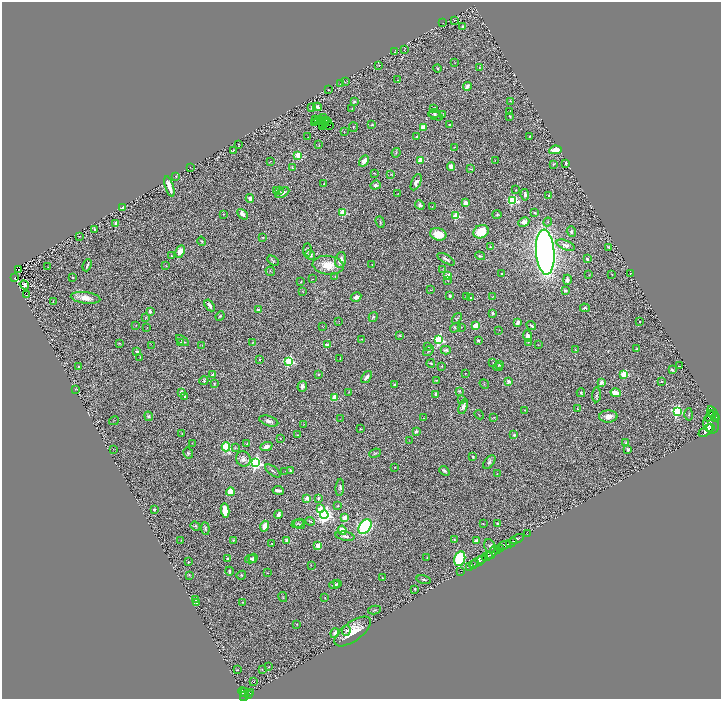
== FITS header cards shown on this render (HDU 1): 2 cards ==
NAXIS1  =                 1438
NAXIS2  =                 1393

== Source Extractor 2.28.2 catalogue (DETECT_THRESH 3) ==
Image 1438 x 1393 px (HDU 1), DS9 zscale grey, zoomed out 1/2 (1 PNG px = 2 x 2 image px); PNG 723 x 701 px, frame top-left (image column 2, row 1393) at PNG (2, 2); each listed source drawn as its Kron ellipse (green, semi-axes under 4 px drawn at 4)
Background 0.779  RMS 0.069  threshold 0.206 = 3 sigma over >= 5 px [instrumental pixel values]
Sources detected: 375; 28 cannot appear on this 1/2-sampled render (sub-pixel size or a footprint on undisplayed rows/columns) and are neither listed nor drawn; the other 347 listed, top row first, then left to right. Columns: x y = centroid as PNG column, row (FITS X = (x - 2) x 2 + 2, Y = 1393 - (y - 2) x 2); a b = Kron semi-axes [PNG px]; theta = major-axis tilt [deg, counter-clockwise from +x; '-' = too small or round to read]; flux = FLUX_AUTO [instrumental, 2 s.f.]
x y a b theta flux
454 20 2 1 - 4.7
443 23 2 1 - 2.5
463 26 3 2 - 9.7
404 50 3 1 - 4.6
395 52 3 2 - 6.9
455 63 2 2 - 4.5
379 65 2 2 - 5.4
437 68 4 2 - 9.7
479 68 3 2 - 6.7
398 80 2 1 - 2.7
345 82 2 2 - 5
341 84 2 2 - 6.7
467 86 4 3 - 52
329 90 3 3 - 7.3
510 101 3 3 - 8.4
354 102 4 3 - 20
317 107 4 3 - 57
311 108 4 2 - 7.2
352 108 3 2 - 5.8
434 108 3 2 - 6.7
510 112 3 2 - 5.9
434 113 5 4 - 22
435 115 8 3 -22 17
442 115 4 2 - 9
510 116 3 3 - 14
324 117 3 1 - 1.2
315 120 2 1 - 5.6
319 120 2 1 - 11
322 120 2 2 - 2.1
324 121 2 1 - 1.3
326 121 2 1 - 2.2
328 122 2 1 - 9.5
315 123 2 1 - 6.6
323 124 2 1 - 0.94
330 125 2 1 - 2.5
372 125 2 2 - 8.7
449 125 3 3 - 14
323 126 2 1 - 14
353 127 5 2 - 8.3
423 127 4 3 - 120
344 132 3 2 - 3.7
308 137 2 1 - 3.8
416 137 3 2 - 11
530 137 2 2 - 6.7
238 144 2 2 - 14
319 144 2 2 - 4.6
454 147 2 1 - 3.9
233 150 3 2 - 8.9
555 150 6 4 11 170
396 153 4 2 - 9.1
298 155 3 3 - 550
420 160 2 2 - 220
495 160 2 2 - 4.5
271 161 2 1 - 4.8
364 161 6 3 60 100
566 163 3 3 - 23
553 164 4 3 - 12
451 167 4 3 - 95
190 168 3 1 - 2.9
292 168 3 2 - 7.4
470 169 4 2 - 10
374 173 2 2 - 6.9
391 174 3 2 - 8.1
176 176 2 2 - 20
416 182 9 4 65 58
324 184 2 2 - 8.4
375 185 5 4 - 32
169 186 10 3 -72 97
280 190 4 3 - 12
516 190 3 3 - 7.2
276 191 3 3 - 13
282 193 7 4 28 63
398 194 3 1 - 6.4
525 195 6 4 -82 44
549 195 2 2 - 54
250 199 4 3 - 58
513 200 4 3 - 1000
465 203 4 3 - 86
420 205 5 4 - 37
432 206 3 2 - 4.8
123 207 2 2 - 110
343 213 3 3 - 490
535 213 4 2 - 14
223 214 2 2 - 4.3
242 214 6 3 -48 78
497 215 4 2 - 11
456 216 3 3 - 630
380 222 6 3 -71 16
524 222 5 4 - 74
548 222 4 3 - 17
116 223 2 2 - 120
95 229 4 3 - 13
481 232 8 6 27 260
571 232 5 4 - 27
438 234 8 6 -16 220
79 236 3 2 - 5.2
263 237 3 2 - 8.4
202 241 4 3 - 15
566 245 10 4 -22 64
490 247 2 2 - 13
609 247 4 3 - 13
307 250 7 3 88 25
180 251 6 4 63 140
545 252 22 9 -86 9100
310 255 5 4 - 57
172 256 4 3 - 12
480 256 5 3 - 16
446 259 10 2 -30 35
587 259 3 2 - 25
341 260 8 5 78 82
273 261 6 3 -31 18
87 265 6 2 67 30
328 265 15 9 -6 280
372 265 2 1 - 5.8
166 266 4 2 - 6.8
48 267 2 1 - 4.2
18 269 2 1 - 1.9
443 270 3 2 - 4.6
270 271 5 2 - 7.2
502 274 3 2 - 13
612 274 3 2 - 4.6
630 274 2 2 - 6.5
448 275 4 3 - 120
589 275 2 2 - 6
73 277 3 3 - 15
335 277 3 2 - 6.2
14 278 4 3 - 88
312 279 3 1 - 5.5
448 280 4 2 - 8.3
567 280 5 3 - 50
301 282 4 2 - 11
24 285 5 4 - 35
430 290 2 2 - 4.6
565 290 2 2 - 46
303 291 4 2 - 9.3
27 295 2 1 - 4.6
450 296 3 3 - 29
493 296 3 2 - 7.5
356 297 5 4 - 50
466 297 4 2 - 8.3
471 297 2 2 - 20
85 298 15 5 -7 130
53 301 4 2 - 6.4
210 305 6 3 -55 43
585 308 5 3 - 18
258 310 2 2 - 91
150 311 3 3 - 47
493 313 3 3 - 21
220 316 5 3 - 17
373 317 5 4 - 20
145 318 4 3 - 8.7
457 319 6 3 54 15
339 321 2 1 - 2.7
640 321 2 2 - 17
517 322 4 3 - 51
136 325 2 2 - 5.1
322 326 2 2 - 4.7
475 326 3 2 - 350
531 326 5 2 - 26
147 327 3 2 - 4.1
461 327 2 2 - 3.8
455 328 6 3 36 17
499 330 2 1 - 4.1
399 335 4 2 - 9.1
528 336 6 4 -72 62
362 340 4 2 - 7.5
439 340 4 3 - 1600
478 340 2 2 - 53
182 341 7 3 -37 29
528 342 2 2 - 7
120 343 3 2 - 9.2
181 343 2 2 - 34
252 343 2 1 - 6.3
151 345 2 2 - 3.8
202 345 3 2 - 5.8
327 345 2 2 - 190
538 345 3 2 - 4.3
428 346 3 2 - 5.8
636 349 3 2 - 11
446 350 5 4 - 30
575 350 3 2 - 5.9
428 351 6 3 35 13
137 352 2 2 - 59
140 357 2 1 - 4.6
259 359 2 2 - 17
340 359 3 2 - 4.8
289 361 3 3 - 1500
493 362 3 2 - 4
431 363 4 1 - 12
499 364 3 3 - 16
442 366 4 2 - 8.2
679 366 2 1 - 7.2
78 367 3 3 - 17
498 367 5 2 - 12
672 370 4 3 - 17
465 373 2 2 - 5
624 374 3 3 - 610
212 375 2 2 - 72
318 375 3 3 - 9
367 377 7 3 51 47
436 380 2 2 - 10
204 381 5 3 - 14
662 381 3 3 - 13
509 382 3 3 - 48
601 382 4 3 - 50
214 384 3 2 - 10
484 384 5 2 - 10
395 385 3 2 - 16
302 386 5 4 - 47
75 389 4 2 - 7.9
459 391 3 3 - 15
181 392 2 2 - 140
349 392 3 1 - 7.7
581 393 4 3 - 16
616 393 5 4 - 170
436 394 4 3 - 35
596 395 7 4 85 26
185 396 3 3 - 18
335 397 3 2 - 430
462 400 2 1 - 3.5
463 406 8 4 69 59
577 408 2 1 - 6.8
525 410 2 2 - 7.6
677 411 4 3 - 1900
689 414 6 2 88 15
711 414 4 2 - 920
713 414 9 3 -60 2200
479 415 5 1 - 5.8
149 416 5 4 - 18
608 416 9 6 2 110
710 416 6 3 40 1400
494 417 3 2 - 5.4
715 417 3 2 - 750
424 418 2 2 - 5.5
340 419 2 1 - 3.5
114 421 5 1 - 5.6
269 421 10 5 -17 49
304 424 3 2 - 4.2
711 424 9 7 -61 8700
711 428 2 1 - 1100
361 429 3 2 - 7.9
416 431 2 2 - 120
706 431 8 4 39 4800
182 434 2 1 - 7
297 435 3 2 - 6.3
514 435 2 2 - 42
280 438 2 1 - 4
409 440 3 2 - 3.9
192 443 2 1 - 4
626 443 2 2 - 48
247 444 3 3 - 11
266 446 6 3 23 79
226 447 4 3 - 810
235 448 3 2 - 9.5
113 449 2 1 - 6.1
628 450 4 3 - 23
188 453 6 4 -60 24
375 453 6 3 22 15
473 457 2 2 - 10
243 459 8 7 - 74
489 462 8 4 53 33
256 463 4 4 - 3000
394 467 2 2 - 7.8
273 471 9 3 -38 25
285 471 2 1 - 3.3
290 471 4 3 - 25
444 471 6 3 -42 28
497 474 3 2 - 7.1
340 487 8 4 85 25
278 490 5 2 - 42
230 492 4 3 - 230
307 498 4 3 - 82
318 498 3 2 - 19
338 506 4 3 - 14
320 508 3 3 - 200
154 510 2 2 - 49
225 510 7 4 -81 280
278 514 4 3 - 39
324 515 4 4 - 4600
345 518 3 2 - 270
310 521 5 2 - 15
298 523 6 3 23 17
497 523 3 2 - 15
300 524 6 3 -12 15
483 524 2 2 - 8
195 526 5 3 - 17
265 526 5 4 - 130
365 527 8 5 54 1500
205 528 6 3 -85 24
342 530 5 3 - 240
527 533 3 1 - 25
345 536 10 3 -10 51
517 539 7 3 26 1400
181 540 3 2 - 5.8
233 540 4 3 - 10
287 540 4 3 - 69
454 540 4 3 - 11
477 541 2 2 - 230
511 543 5 2 - 2100
272 544 2 1 - 5.9
504 545 6 3 25 1000
318 546 3 3 - 96
490 546 7 5 -66 37
501 549 4 2 - 520
497 551 3 2 - 470
492 552 8 3 53 1100
487 556 6 3 28 3400
427 557 3 2 - 8.5
227 558 2 2 - 14
253 558 5 4 - 38
250 559 6 4 13 31
460 559 7 5 76 710
481 559 3 2 - 790
188 562 2 2 - 7.5
478 562 10 2 31 1300
311 565 2 1 - 6.5
473 565 3 2 - 260
469 567 2 1 - 350
229 571 4 2 - 24
461 572 2 1 - 23
268 573 3 2 - 5.4
189 575 4 3 - 9.2
241 575 5 4 - 22
382 578 3 2 - 7.4
424 579 7 3 -12 18
337 584 4 2 - 20
335 585 5 3 - 34
415 589 2 2 - 15
283 597 5 1 - 7.3
325 598 2 2 - 5.7
196 599 3 3 - 18
243 602 2 2 - 7.1
197 603 4 3 - 14
374 610 6 3 10 11
297 624 3 2 - 5.5
346 631 5 3 - 26
353 631 21 9 37 280
335 633 5 4 - 31
269 667 2 1 - 7.1
262 669 3 2 - 6.1
237 670 3 2 - 6.5
253 682 2 2 - 25
243 692 5 3 - 420
244 693 4 2 - 320
251 693 3 2 - 280
248 694 3 2 - 84
244 696 5 3 - 570
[28 sub-pixel or undisplayed-footprint detections neither listed nor drawn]